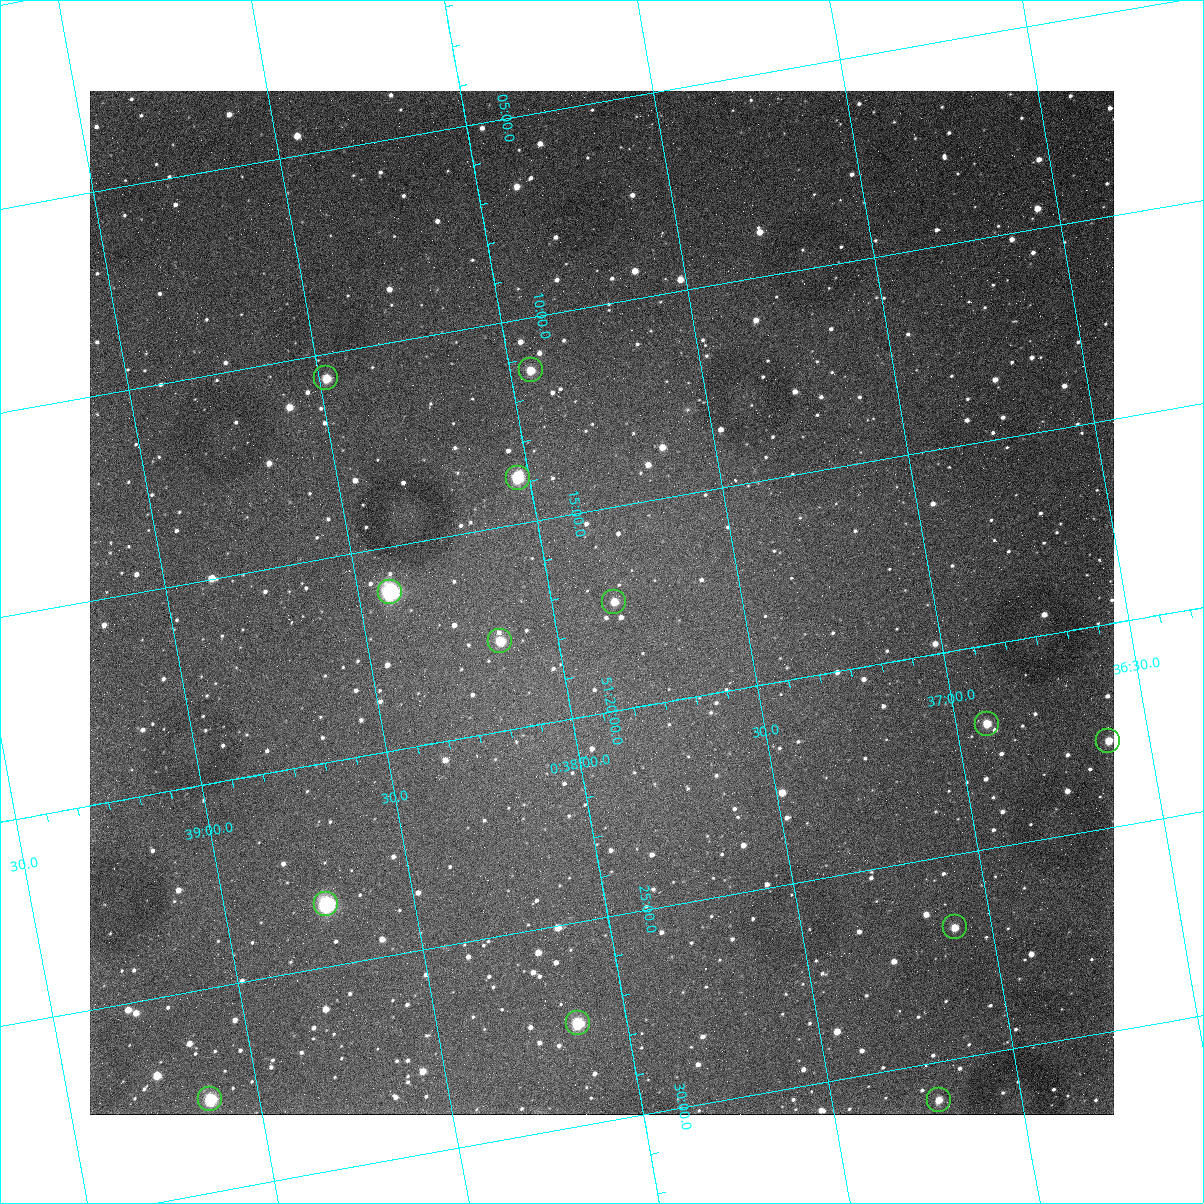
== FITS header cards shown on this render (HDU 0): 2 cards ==
NAXIS1  =                 1024
NAXIS2  =                 1024

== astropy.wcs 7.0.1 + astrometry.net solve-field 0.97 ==
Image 1024 x 1024 px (HDU 0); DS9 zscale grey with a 90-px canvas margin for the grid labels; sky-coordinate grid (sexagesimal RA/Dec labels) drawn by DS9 from the SOLVED WCS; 13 Tycho-2 reference stars matched to detected sources circled (green)
Header WCS: none
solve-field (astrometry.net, Tycho-2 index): SOLVED blind (the file carries no WCS)
Solved WCS: RA---TAN-SIP/DEC--TAN-SIP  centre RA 00:37:52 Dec +51:17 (9.47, +51.29 deg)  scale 1.49 arcsec/px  FOV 25.5' x 25.5'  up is -170 deg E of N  parity flipped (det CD > 0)
(file carries no celestial WCS; the grid is the blind solution)
Tycho-2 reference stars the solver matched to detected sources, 13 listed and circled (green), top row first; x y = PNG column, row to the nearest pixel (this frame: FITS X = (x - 90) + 1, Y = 1024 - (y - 91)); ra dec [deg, ICRS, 3 dp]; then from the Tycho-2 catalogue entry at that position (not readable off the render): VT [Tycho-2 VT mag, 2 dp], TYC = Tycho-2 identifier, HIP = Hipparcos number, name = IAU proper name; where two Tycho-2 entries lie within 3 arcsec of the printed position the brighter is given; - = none
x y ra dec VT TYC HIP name
531 370 9.486 +51.188 10.87 3261-2086-1 - -
326 378 9.620 +51.177 10.71 3261-2090-1 - -
518 478 9.507 +51.231 9.24 3261-2068-1 - -
390 592 9.604 +51.268 7.70 3261-1879-1 3018 -
614 602 9.459 +51.289 11.04 3261-1703-1 - -
500 641 9.538 +51.296 10.24 3261-1493-1 - -
987 724 9.229 +51.365 11.03 3261-2198-1 - -
1108 741 9.152 +51.381 11.06 3261-1519-1 - -
326 904 9.683 +51.391 7.88 3261-1837-1 - -
955 927 9.274 +51.446 10.91 3261-1253-1 - -
578 1023 9.532 +51.458 9.03 3261-1423-1 - -
210 1099 9.782 +51.462 9.45 3261-1155-1 - -
939 1100 9.305 +51.516 11.13 3261-2117-1 - -